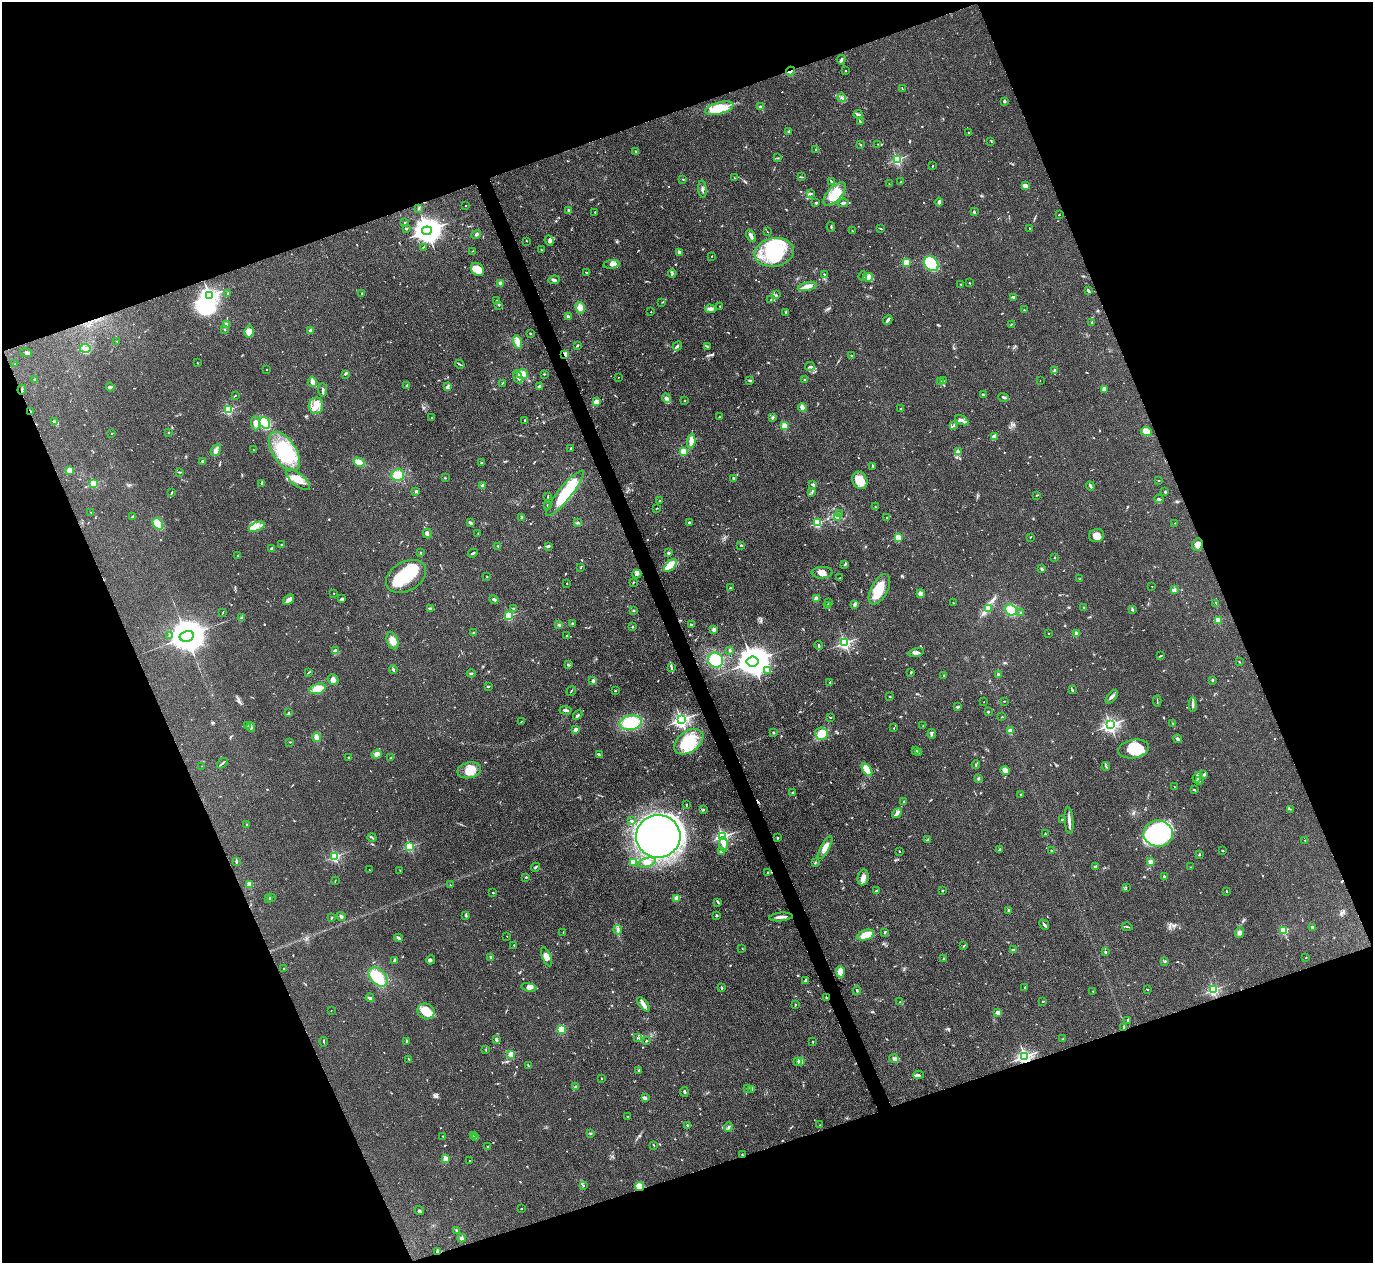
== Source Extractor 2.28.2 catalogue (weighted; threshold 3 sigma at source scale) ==
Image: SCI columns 3-5486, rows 280-5323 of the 5489 x 5476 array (HDU 1 of 3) = the unmasked area's bounding box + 8 px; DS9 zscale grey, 4 x 4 block average (1 PNG px = mean of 4 x 4 image px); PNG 1375 x 1265 px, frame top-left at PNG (2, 2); each listed source drawn as its Kron ellipse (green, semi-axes under 4 px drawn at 4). Shown black and unused: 41% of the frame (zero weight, under 3 of 4 exposures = <1% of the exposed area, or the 3 px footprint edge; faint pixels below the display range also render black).
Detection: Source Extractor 2.28.2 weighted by HDU 2 'WHT'. Background 0.114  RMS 0.0067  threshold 0.03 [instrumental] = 3 sigma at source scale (4.5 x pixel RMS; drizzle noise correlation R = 1.50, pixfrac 1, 0.05/0.05 arcsec/px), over >= 5 px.
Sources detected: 867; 6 too faint to see at this stretch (4 x 4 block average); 5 inside a brighter object's white glare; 3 cosmic-ray / hot-pixel residue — neither listed nor drawn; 20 coinciding with a brighter row at this scale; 65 inside a brighter listed object's ellipse — not listed separately; of the other 768, all 500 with FLUX_AUTO >= 1.87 (the completeness limit of this list) listed and drawn (268 fainter detections not listed), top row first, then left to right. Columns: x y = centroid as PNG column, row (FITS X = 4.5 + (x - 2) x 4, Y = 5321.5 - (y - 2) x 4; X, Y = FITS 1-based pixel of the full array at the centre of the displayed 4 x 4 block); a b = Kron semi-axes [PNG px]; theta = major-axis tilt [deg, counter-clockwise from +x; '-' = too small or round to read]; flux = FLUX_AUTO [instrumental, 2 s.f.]
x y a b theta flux
841 60 5 3 - 7.3
791 71 4 2 - 6.6
845 71 2 2 - 5
902 88 3 2 - 2.1
842 98 4 2 - 6.5
1004 101 3 2 - 9.2
761 106 3 2 - 8.8
719 108 14 6 14 130
858 114 4 2 - 4.9
860 121 2 2 - 2.6
789 131 2 2 - 20
969 133 2 2 - 1.9
991 141 2 2 - 2
877 144 2 2 - 1.9
861 145 3 2 - 3.5
816 150 2 2 - 4.3
636 151 3 2 - 3
778 158 2 2 - 3.1
897 159 2 2 - 590
932 166 2 2 - 2.1
801 177 3 2 - 3.3
735 178 4 2 - 2.5
683 179 2 2 - 2.6
831 181 4 2 - 5.6
901 182 2 2 - 3.3
889 184 2 2 - 1.9
1025 186 4 2 - 30
702 189 8 2 -85 9.3
811 193 2 2 - 2.1
835 194 15 7 47 65
939 202 4 2 - 11
816 203 2 2 - 6.8
843 203 5 2 - 11
466 206 2 2 - 2.2
419 208 3 2 - 3.2
568 210 4 2 - 4.3
595 212 2 2 - 2.2
974 212 3 2 - 3.9
1059 215 2 2 - 2.1
405 223 2 2 - 2.8
831 227 5 2 - 4.2
1030 228 3 2 - 2.1
406 229 2 2 - 4.5
881 229 3 2 - 3
427 231 5 4 - 4800
852 231 2 2 - 2.5
767 232 2 2 - 1.9
476 234 5 2 - 6.3
751 236 6 2 -62 18
549 240 5 3 - 8.3
527 241 3 2 - 2.1
423 247 2 2 - 2.3
541 250 2 2 - 2.4
473 251 2 2 - 2.7
679 252 3 3 - 7.3
774 252 20 14 11 300
712 256 2 2 - 2
907 262 2 2 - 180
611 264 8 3 9 12
931 264 8 6 -47 220
477 270 7 6 - 62
586 273 2 2 - 3.4
672 273 4 2 - 5.9
824 274 3 2 - 3.4
863 276 5 2 - 4.3
868 277 5 3 - 11
554 280 6 3 9 9.1
500 283 2 2 - 65
969 283 2 2 - 2.1
961 284 3 2 - 2.9
807 286 9 3 14 35
1088 291 3 2 - 4.5
228 293 3 2 - 6.7
362 293 2 2 - 3.9
776 295 2 2 - 2
209 296 2 2 - 1800
1013 297 4 2 - 4.9
771 299 2 2 - 4.9
497 300 3 3 - 4.1
662 302 3 2 - 2.3
499 305 2 2 - 2
720 306 2 2 - 6.5
580 308 6 5 - 25
710 309 5 3 - 20
1024 310 2 2 - 2.2
651 312 2 2 - 2.9
785 312 3 2 - 3.8
568 316 3 2 - 5.3
888 320 5 3 - 8.4
1092 322 2 2 - 7.4
1011 324 2 2 - 3.1
226 325 2 2 - 110
225 330 3 2 - 2.7
311 331 2 2 - 64
249 332 6 4 79 38
530 334 3 2 - 3.5
117 341 2 2 - 2.2
517 342 6 4 -75 32
577 345 3 2 - 3.9
677 346 5 3 - 6.6
707 347 3 2 - 3.3
85 348 5 3 - 17
26 353 6 3 -20 9.4
565 354 3 2 - 13
852 356 3 2 - 3.1
197 363 2 2 - 2.1
15 364 2 2 - 2.8
460 364 5 2 - 4.6
810 366 5 2 - 8.2
266 370 2 2 - 2.2
1054 370 4 2 - 4.8
345 374 3 2 - 4.4
522 374 5 4 - 43
544 374 3 2 - 2.4
518 377 7 2 -73 14
618 377 2 2 - 1.9
35 380 2 2 - 2.8
750 380 3 2 - 6.3
805 380 2 2 - 22
940 381 3 2 - 3
944 381 3 2 - 3.3
1040 381 2 2 - 1.9
312 382 5 2 - 23
502 383 3 2 - 2.4
407 385 4 2 - 4.5
539 386 4 2 - 11
110 387 4 3 - 7.7
447 387 4 2 - 13
1104 389 3 3 - 22
22 390 5 2 - 5.6
323 390 7 2 -87 9.2
235 395 3 2 - 1.9
983 395 3 2 - 6.2
1004 397 5 2 - 7.2
666 398 5 3 - 20
685 401 2 2 - 2.4
596 402 2 2 - 120
316 406 8 7 - 40
802 407 4 3 - 25
901 409 3 2 - 3.1
229 410 2 2 - 400
30 411 2 2 - 4
432 417 2 2 - 3.9
719 417 2 2 - 12
772 418 3 2 - 3.4
525 420 2 2 - 4.1
962 420 7 2 -29 12
54 422 4 2 - 5.7
255 423 7 4 -88 19
265 423 6 5 - 130
785 426 2 2 - 180
953 426 2 2 - 1.9
1146 432 6 4 -25 34
112 433 2 2 - 2.8
169 433 2 2 - 7.7
994 437 4 3 - 24
691 441 7 4 84 19
571 448 2 2 - 3.9
216 450 6 4 57 15
253 450 2 2 - 8.1
284 451 22 11 -57 240
684 451 2 2 - 190
958 452 3 2 - 3.9
203 461 3 2 - 4.1
359 462 6 4 -31 37
481 462 3 2 - 2.5
873 466 2 2 - 3.3
69 470 2 2 - 150
180 472 3 2 - 3.2
398 475 6 6 - 28
445 478 2 2 - 8.6
733 478 3 2 - 3.8
298 479 14 6 -40 53
860 480 9 7 -61 58
1159 481 2 2 - 2.5
262 483 2 2 - 5.9
93 484 2 2 - 300
813 484 4 3 - 5.5
482 486 2 2 - 66
1090 486 4 2 - 9.1
416 492 2 2 - 28
812 492 3 2 - 3.8
1165 492 2 2 - 2.7
171 493 3 2 - 3.5
565 493 29 6 51 170
1036 495 3 2 - 2.8
548 497 3 2 - 2.7
1159 499 4 2 - 5.7
659 501 2 2 - 2.8
547 505 2 2 - 1.9
875 506 3 2 - 2.1
657 508 3 2 - 2.2
91 512 2 2 - 2
839 514 3 2 - 5.1
133 516 3 2 - 4
522 517 3 3 - 8.5
838 517 4 3 - 8.1
887 518 3 2 - 3.3
470 523 4 2 - 9.3
578 523 4 2 - 3.8
689 523 3 3 - 6.6
818 523 2 2 - 370
1175 523 2 2 - 2
158 524 6 4 -52 67
257 527 8 4 22 22
427 534 5 3 - 8.1
478 534 2 2 - 1.9
1097 536 8 6 16 36
898 537 2 2 - 190
1030 537 2 2 - 3
281 545 2 2 - 2.2
741 545 2 2 - 2.8
1197 545 6 5 - 24
498 546 3 2 - 4
548 546 3 2 - 11
271 549 3 2 - 11
421 553 2 2 - 2
473 553 5 2 - 6.6
668 553 2 2 - 31
238 556 2 2 - 2.3
1055 557 2 2 - 2.7
845 564 3 2 - 5
670 565 8 4 43 140
581 567 3 2 - 2.7
1042 569 3 3 - 6.7
822 573 10 6 3 30
637 574 4 3 - 8.5
406 576 22 14 30 180
487 577 2 2 - 3.4
840 578 2 2 - 2.7
1080 579 2 2 - 2.3
633 582 3 2 - 3
567 584 2 2 - 1.9
1152 586 2 2 - 3.6
730 588 3 2 - 3.3
879 589 17 8 62 87
1174 590 4 3 - 7.6
333 593 2 2 - 2.4
921 594 4 3 - 28
816 598 2 2 - 95
342 599 3 3 - 9
494 599 5 3 - 8.3
289 600 6 2 39 24
829 603 3 2 - 4.4
953 603 2 2 - 2.1
1216 603 2 2 - 2
855 604 3 2 - 17
828 605 2 2 - 18
513 608 2 2 - 2.6
1084 608 3 2 - 3.2
430 609 3 2 - 11
988 609 4 3 - 10
1132 609 3 2 - 5.5
634 610 2 2 - 3.9
1011 610 6 5 - 59
223 612 3 2 - 2
1021 613 2 2 - 3.9
509 616 2 2 - 320
241 618 2 2 - 3.1
1218 620 2 2 - 170
573 624 3 2 - 3.4
559 625 3 2 - 3.4
691 625 3 2 - 4.6
632 627 2 2 - 14
714 629 2 2 - 53
474 633 3 2 - 7.1
1048 633 2 2 - 5
1077 633 2 2 - 52
567 635 3 2 - 3.5
169 636 2 2 - 2.6
187 636 7 5 13 12000
393 641 9 5 -70 30
845 643 2 2 - 860
819 645 4 2 - 5.4
335 650 3 3 - 6.2
730 650 3 2 - 2.4
916 652 8 3 14 13
1160 656 4 2 - 3.6
716 660 8 7 - 120
753 662 6 5 - 8100
1239 662 2 2 - 2.7
569 665 3 2 - 4.3
671 668 4 2 - 5.9
393 669 4 2 - 4.9
768 671 4 2 - 12
911 672 2 2 - 6.8
308 673 3 2 - 3.3
471 673 4 2 - 5
998 674 2 2 - 22
944 675 2 2 - 5.8
333 679 6 4 -30 19
1212 680 2 2 - 20
593 681 3 2 - 14
830 682 2 2 - 4.7
488 686 3 2 - 4.5
317 689 8 5 17 58
1072 690 2 2 - 5.7
571 691 5 2 - 3.1
615 691 2 2 - 3.2
889 697 2 2 - 6
1112 697 8 3 52 11
1004 701 3 2 - 2.4
1157 701 5 2 - 3.7
984 702 2 2 - 2.2
1193 704 7 2 -88 9.1
958 707 3 2 - 7.4
565 710 6 2 -4 10
289 712 2 2 - 3
988 712 3 2 - 3.8
578 715 5 2 - 6.7
830 717 3 2 - 2.1
1002 717 2 2 - 2.4
681 720 2 2 - 1400
521 722 3 2 - 2
631 723 11 7 10 150
1173 723 2 2 - 2
1110 725 2 2 - 1300
248 726 2 2 - 2.1
923 726 2 2 - 3.1
251 727 5 2 - 6
894 728 2 2 - 2.7
575 730 2 2 - 53
1010 731 4 3 - 16
773 732 2 2 - 4.6
821 734 6 6 - 75
932 734 4 3 - 8.1
317 737 4 3 - 26
1177 739 4 3 - 7.1
290 742 2 2 - 2.5
689 742 16 10 35 150
1133 749 15 9 9 93
915 751 4 2 - 5.4
919 752 3 2 - 5.4
377 754 5 4 - 17
599 755 4 2 - 5.6
348 757 3 2 - 2.7
391 758 4 2 - 3.9
222 763 6 2 39 5.5
976 765 4 2 - 3
201 766 2 2 - 1.9
1106 767 4 2 - 3.3
867 769 7 4 -57 47
469 770 12 8 13 50
1005 771 5 3 - 23
1204 775 3 2 - 9.1
1197 777 5 4 - 12
978 779 3 2 - 5.3
1200 781 2 2 - 3
1174 787 3 2 - 2
1194 790 3 2 - 3.9
793 792 2 2 - 2.5
1020 795 2 2 - 4.6
904 802 2 2 - 5.1
686 804 2 2 - 3
1290 809 2 2 - 2.2
704 810 2 2 - 1.9
897 813 5 3 - 12
1062 819 2 2 - 3.3
1069 820 13 2 -85 24
631 821 3 2 - 3.6
247 825 4 2 - 4.6
1045 834 2 2 - 6.2
1158 834 14 13 - 490
658 836 22 21 - 1300
372 837 4 2 - 4.9
723 837 2 2 - 830
777 838 2 2 - 9
928 840 4 2 - 5.3
1305 840 4 2 - 2.6
723 844 7 3 -85 14
410 847 2 2 - 410
825 848 13 4 61 30
1000 850 3 2 - 5.7
1051 850 4 2 - 3.6
1223 850 3 2 - 3.2
899 851 2 2 - 5.5
721 852 3 3 - 5.2
1199 854 2 2 - 3.6
335 857 2 2 - 540
236 861 3 2 - 3.3
633 862 2 2 - 170
815 862 3 2 - 3.2
1151 862 3 3 - 12
647 863 9 4 16 20
535 867 4 2 - 4.8
1095 867 3 2 - 6.3
1191 867 3 2 - 3
369 870 2 2 - 3.3
400 870 2 2 - 2
768 873 2 2 - 2.8
1164 876 2 2 - 17
526 877 2 2 - 4.8
863 877 8 5 79 25
335 880 3 2 - 2.3
250 884 2 2 - 120
450 885 2 2 - 3.4
1126 887 2 2 - 2.2
942 890 2 2 - 9.3
876 891 2 2 - 7.1
1226 891 2 2 - 10
493 892 2 2 - 3.4
268 898 3 2 - 3
271 898 2 2 - 6.7
676 899 2 2 - 110
718 902 4 2 - 4.6
1008 910 2 2 - 3.5
466 916 2 2 - 3.2
716 916 2 2 - 21
341 917 4 3 - 7
781 917 12 2 5 18
331 918 3 2 - 3.6
1044 925 5 2 - 8.9
1127 927 5 2 - 4.5
1312 927 4 2 - 4.4
618 930 5 3 - 9
1284 930 2 2 - 270
563 932 2 2 - 2.6
885 932 3 2 - 3.3
1240 933 5 4 - 11
866 935 8 5 16 63
507 936 2 2 - 2.5
398 938 4 2 - 11
514 945 2 2 - 2.5
964 946 3 2 - 3.1
742 949 2 2 - 2
1013 950 3 2 - 7.1
1105 952 3 2 - 2.7
491 957 2 2 - 33
547 957 10 3 -68 24
1305 958 2 2 - 2
944 959 2 2 - 26
394 960 4 2 - 6.7
431 960 4 2 - 4.9
1165 961 3 2 - 4.8
284 969 2 2 - 2.9
840 972 5 4 - 33
378 977 11 7 -47 120
806 980 3 2 - 10
529 987 8 4 -10 17
1025 987 3 2 - 6.6
721 988 3 2 - 5.5
1148 990 2 2 - 2
1213 990 2 2 - 580
857 991 4 2 - 4.6
1093 991 3 2 - 2.6
826 997 2 2 - 16
370 998 4 2 - 5.4
1043 1001 2 2 - 3.3
900 1002 3 2 - 1.9
644 1004 8 3 -51 20
795 1005 3 2 - 2.6
331 1011 2 2 - 3.1
426 1011 9 8 - 41
998 1012 3 2 - 22
1128 1020 2 2 - 2.6
1124 1027 3 2 - 4.8
561 1029 4 4 - 85
638 1038 2 2 - 2.5
496 1039 3 2 - 7.4
1063 1039 3 2 - 2.2
407 1041 2 2 - 21
646 1041 3 2 - 3.1
324 1042 4 2 - 3.3
812 1042 2 2 - 2.3
486 1049 2 2 - 2.3
511 1054 2 2 - 130
1025 1057 2 2 - 1200
409 1059 4 2 - 5
894 1059 5 3 - 10
801 1061 3 2 - 6.5
797 1062 3 2 - 2.4
528 1066 3 2 - 3.9
639 1070 2 2 - 21
919 1075 5 3 - 7
601 1078 2 2 - 3
576 1086 3 2 - 5.6
747 1088 2 2 - 2.6
752 1089 3 2 - 11
684 1092 5 2 - 4.9
645 1098 3 2 - 5.5
627 1116 2 2 - 3.1
687 1125 2 2 - 6.1
820 1125 2 2 - 2.3
728 1127 4 2 - 6.4
590 1133 3 2 - 3.2
443 1136 2 2 - 2
473 1136 2 2 - 2.5
476 1137 2 2 - 2
654 1145 3 2 - 2.2
487 1147 3 2 - 2.7
742 1155 2 2 - 5.1
446 1159 2 2 - 110
470 1161 2 2 - 2.8
583 1185 2 2 - 3.1
640 1186 4 4 - 38
522 1209 2 2 - 2.3
419 1210 5 2 - 5
456 1230 3 2 - 3.4
462 1238 4 3 - 9
438 1252 3 2 - 6.6
Overlapping masked pixels (flux is a lower limit): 10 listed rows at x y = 791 71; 565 354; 22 390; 30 411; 1197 545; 826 997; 1025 1057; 742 1155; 640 1186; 438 1252
Diffuse or blended objects may show on this block-average render without a row.